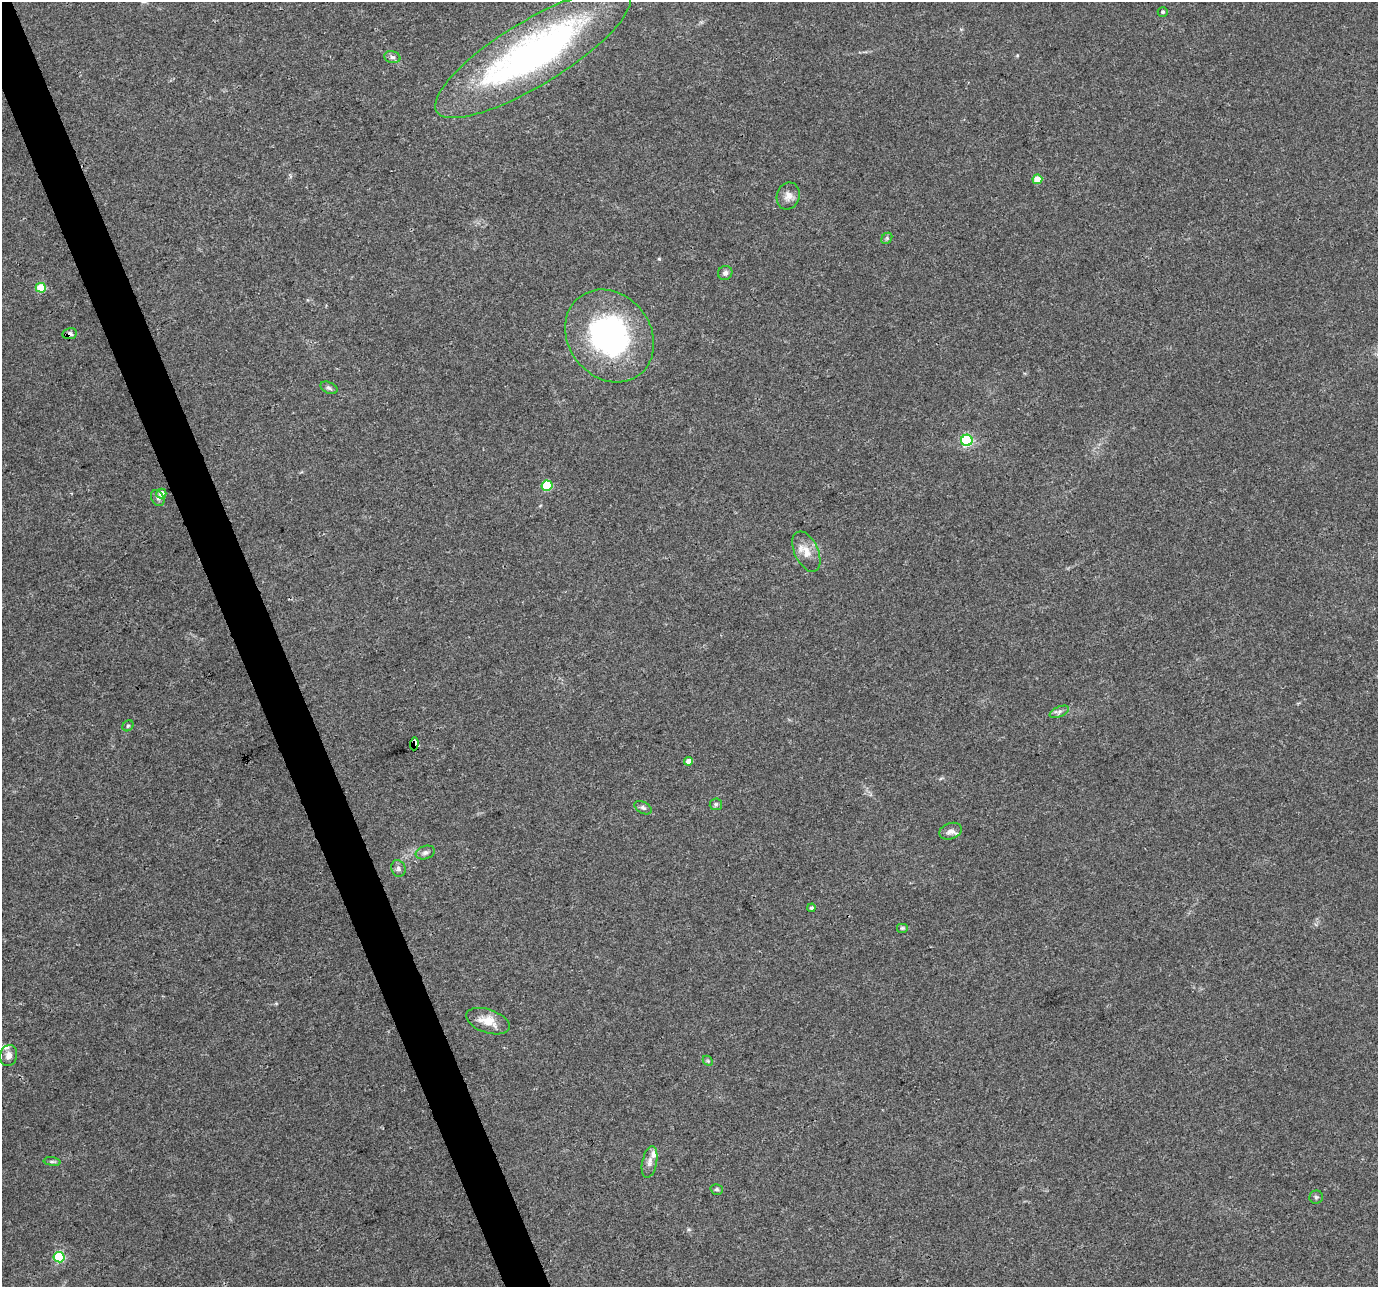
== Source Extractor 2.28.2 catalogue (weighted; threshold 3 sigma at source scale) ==
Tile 11 of 4 x 4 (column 3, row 3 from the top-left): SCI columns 2755-4130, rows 1417-2701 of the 5506 x 5346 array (HDU 1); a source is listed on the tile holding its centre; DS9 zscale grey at full resolution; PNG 1380 x 1289 px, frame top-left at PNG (2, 2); each listed source drawn as its Kron ellipse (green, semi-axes under 4 px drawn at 4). Shown black and unused: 3% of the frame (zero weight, under 3 of 4 exposures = <1% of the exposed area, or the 3 px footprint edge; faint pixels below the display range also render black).
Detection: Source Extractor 2.28.2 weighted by HDU 2 'WHT'; one run over the whole footprint, this tile lists its part. Background 0.0199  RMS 0.003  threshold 0.0133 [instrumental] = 3 sigma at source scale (4.5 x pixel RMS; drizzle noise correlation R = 1.50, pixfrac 1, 0.0396/0.0396 arcsec/px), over >= 5 px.
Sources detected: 39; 1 inside a brighter object's white glare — neither listed nor drawn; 3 inside a brighter listed object's ellipse — not listed separately; the other 35 listed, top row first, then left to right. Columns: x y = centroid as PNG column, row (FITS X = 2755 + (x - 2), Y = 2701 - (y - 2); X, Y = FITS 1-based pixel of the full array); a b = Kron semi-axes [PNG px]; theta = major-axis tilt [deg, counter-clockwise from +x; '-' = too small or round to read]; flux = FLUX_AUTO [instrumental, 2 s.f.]
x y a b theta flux
1163 12 5 5 - 0.57
533 53 113 32 31 120
392 57 8 6 -14 0.93
1037 179 5 4 - 5.3
788 196 14 11 71 2.2
887 238 6 4 48 0.47
725 273 7 7 - 1
41 288 5 5 - 10
70 334 7 5 9 1.1
609 336 49 41 -52 58
329 388 9 5 -24 0.8
967 440 6 5 - 33
547 486 5 5 - 15
161 494 5 5 - 1.9
158 498 8 6 -63 0.86
806 552 21 11 -65 4.1
1059 712 10 5 24 0.86
128 726 6 5 - 0.45
414 744 6 4 88 300
688 761 4 4 - 1.8
716 804 6 6 - 0.56
643 808 9 5 -29 0.73
951 831 12 8 19 1.4
425 852 10 6 19 1
398 868 8 7 - 0.92
812 908 4 4 - 0.53
902 928 6 5 - 0.45
488 1021 22 11 -19 5
9 1055 11 8 76 1.8
708 1061 6 4 -45 0.44
52 1162 8 4 -8 0.59
650 1162 16 7 78 1.7
717 1189 6 5 - 0.52
1316 1197 7 6 - 0.61
59 1257 5 5 - 22
Overlapping masked pixels (flux is a lower limit): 2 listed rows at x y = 70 334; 414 744
Isophote crosses this tile's border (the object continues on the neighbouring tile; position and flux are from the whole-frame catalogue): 1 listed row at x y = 533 53